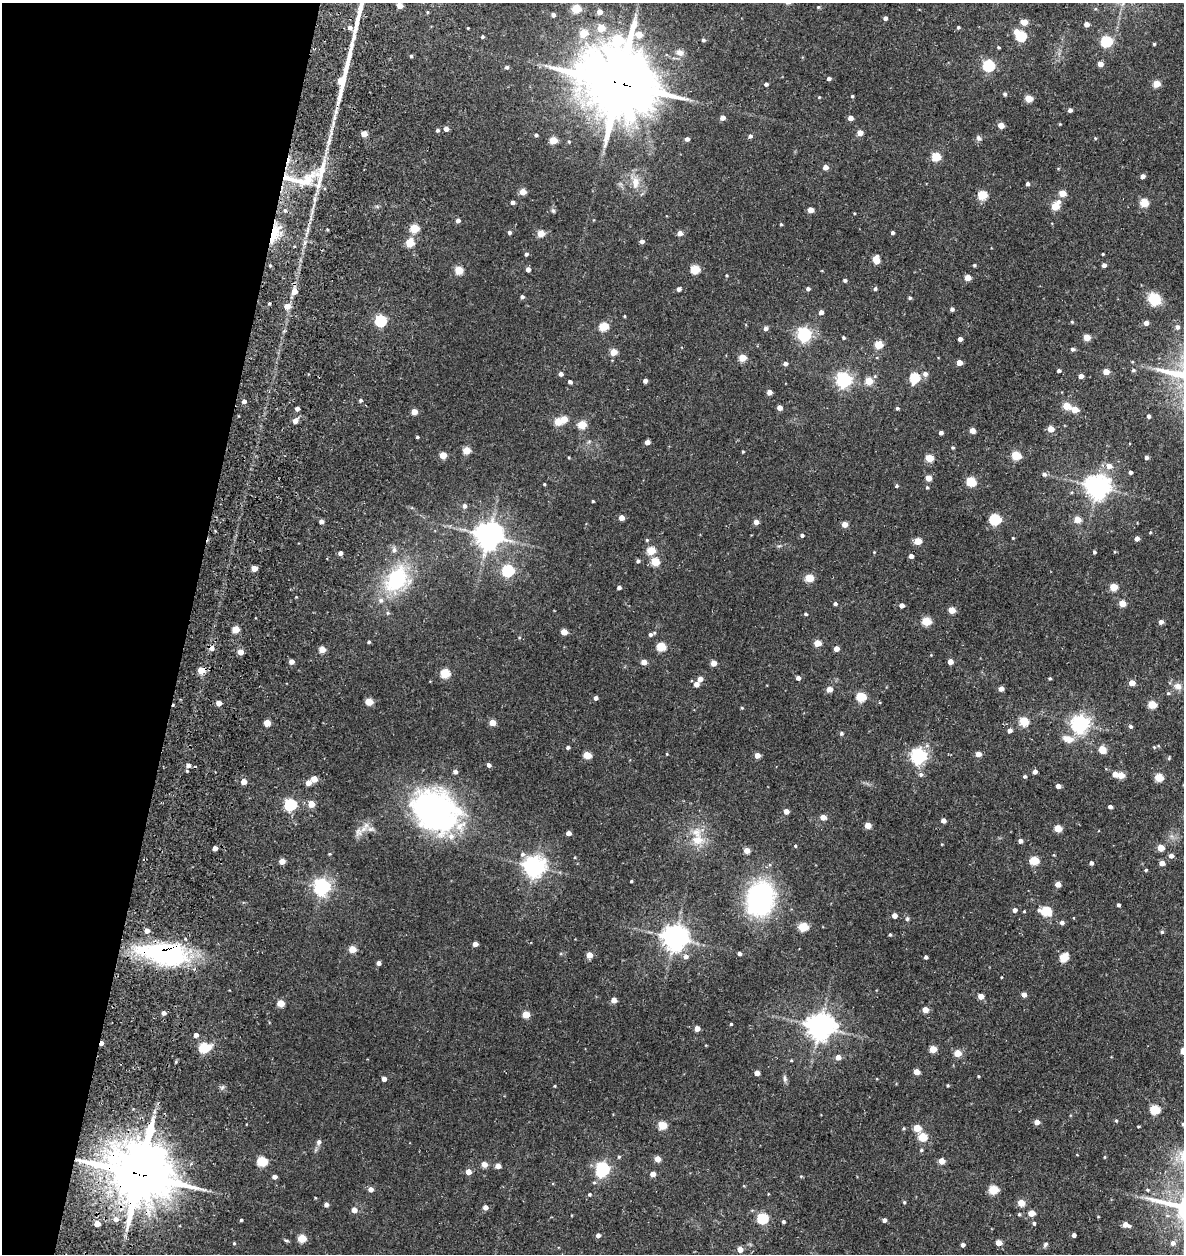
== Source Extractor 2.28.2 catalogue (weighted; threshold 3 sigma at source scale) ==
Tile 9 of 4 x 4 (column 1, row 3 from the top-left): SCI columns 219-1400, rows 1383-2634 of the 5387 x 5349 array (HDU 1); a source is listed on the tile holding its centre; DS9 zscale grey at full resolution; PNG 1186 x 1256 px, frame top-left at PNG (2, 3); no overlay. Shown black and unused: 16% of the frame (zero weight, under 3 of 5 exposures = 11% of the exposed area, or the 3 px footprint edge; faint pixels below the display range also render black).
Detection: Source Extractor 2.28.2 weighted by HDU 2 'WHT'; one run over the whole footprint, this tile lists its part. Background 0.122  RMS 0.0079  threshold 0.0357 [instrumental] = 3 sigma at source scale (4.5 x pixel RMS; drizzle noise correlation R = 1.50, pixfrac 1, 0.05/0.05 arcsec/px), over >= 5 px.
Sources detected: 394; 3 inside a brighter object's white glare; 2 cosmic-ray / hot-pixel residue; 1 long thin detection or spike segment (spike, bleed or trail) — not listed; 7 inside a brighter listed object's ellipse — not listed separately; the other 381 listed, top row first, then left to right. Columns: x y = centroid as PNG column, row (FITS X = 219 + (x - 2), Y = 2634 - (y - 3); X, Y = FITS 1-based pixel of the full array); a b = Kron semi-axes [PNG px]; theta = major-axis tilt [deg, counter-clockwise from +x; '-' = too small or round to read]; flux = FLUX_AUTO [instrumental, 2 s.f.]
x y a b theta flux
400 6 4 4 - 7.9
818 7 4 4 - 0.83
576 9 5 5 - 29
428 12 5 3 - 0.7
599 12 4 4 - 6.6
553 15 4 4 - 2.6
885 18 4 4 - 2.6
1024 22 5 4 - 12
1086 24 4 4 - 4.6
350 27 5 5 - 2.7
958 27 4 4 - 1.1
468 28 2 2 - 0.54
601 28 5 5 - 17
1016 32 6 5 - 4.4
583 33 5 5 - 20
1021 36 5 5 - 55
482 37 3 3 - 0.99
618 40 9 7 26 50
703 40 4 4 - 1.4
1106 41 5 5 - 74
1154 44 3 3 - 0.94
999 47 4 3 - 0.78
680 53 11 8 -26 3.8
411 56 4 4 - 1.1
1100 64 4 4 - 6
989 66 5 5 - 80
506 67 5 4 - 1.6
829 78 4 4 - 2.3
619 83 24 21 -25 6100
766 84 4 4 - 1.9
1157 84 5 4 - 16
1005 94 4 4 - 1.6
852 96 4 3 - 0.75
819 97 4 3 - 0.68
1029 98 5 4 - 19
1070 110 4 4 - 2.6
722 118 4 4 - 5
850 118 4 4 - 5
1060 124 3 3 - 0.57
1001 126 4 4 - 10
446 129 4 4 - 4.5
437 130 4 4 - 1.5
860 133 4 4 - 8.8
364 134 4 4 - 9.6
536 135 3 3 - 1.2
750 136 6 4 15 1.7
979 138 8 6 -46 2
1095 138 4 3 - 0.66
687 139 4 4 - 2.5
553 140 5 4 - 19
569 142 4 4 - 0.81
936 157 5 5 - 29
825 167 4 4 - 5.5
1142 176 4 4 - 3.7
304 181 40 16 11 29
635 182 15 10 -89 8.7
1027 184 4 4 - 1.9
523 192 4 4 - 11
1062 193 5 4 - 13
982 195 5 5 - 38
513 202 4 4 - 2.4
1059 202 6 5 - 2.4
1144 203 5 5 - 29
1055 206 5 5 - 21
285 210 4 4 - 1.1
810 210 4 4 - 7.2
553 211 7 5 -62 1.4
458 220 5 5 - 2.5
781 224 3 3 - 0.93
414 228 5 5 - 31
509 232 4 4 - 1.6
274 233 13 7 63 39
541 233 5 4 - 17
680 233 5 4 - 4.9
892 233 3 3 - 1.6
642 241 4 4 - 2.6
410 243 5 5 - 28
294 246 3 3 - 1
526 254 4 4 - 1.7
1103 254 3 2 - 0.69
876 260 6 5 - 16
270 265 4 3 - 0.83
974 265 3 3 - 0.95
1104 265 4 4 - 3
528 269 4 4 - 4
695 269 5 5 - 33
459 270 5 5 - 26
727 275 4 3 - 0.72
968 278 4 4 - 10
845 280 4 4 - 1.4
679 289 4 4 - 2.7
808 289 4 4 - 1.9
875 289 5 4 - 1.4
294 291 5 5 - 7.9
522 297 4 4 - 1.8
910 298 4 4 - 1.2
1154 299 14 13 - 15
269 303 4 3 - 0.91
287 306 5 5 - 7
952 309 5 4 - 1.6
821 312 4 4 - 4
624 316 3 3 - 0.72
381 321 5 5 - 78
1072 322 4 4 - 0.87
1146 323 4 4 - 4.4
604 327 5 5 - 30
1177 327 5 5 - 2.8
766 328 5 5 - 2.8
804 334 6 6 - 180
1087 337 4 4 - 14
843 338 4 4 - 1
960 339 4 4 - 3.5
879 345 5 5 - 27
1072 349 4 4 - 1.8
613 352 5 4 - 14
742 358 5 4 - 18
959 362 4 4 - 7.9
785 364 5 4 - 2.6
1133 370 5 4 - 1.1
1059 371 4 3 - 1.6
1106 372 4 4 - 10
561 374 4 4 - 2.7
925 374 6 5 - 3.1
1081 376 4 4 - 3.9
914 378 5 5 - 51
844 380 6 6 - 210
645 381 4 4 - 3
869 381 5 4 - 20
570 382 4 4 - 2.2
769 392 4 4 - 5
360 400 4 4 - 1.4
244 401 5 5 - 2.4
1066 406 5 4 - 19
779 408 4 4 - 5
897 408 4 4 - 1.2
297 409 4 3 - 3.3
1074 410 5 4 - 13
414 412 4 4 - 8.6
1149 416 4 4 - 1.6
564 419 5 5 - 11
295 421 5 4 - 4.8
558 422 5 4 - 19
582 425 5 5 - 26
1051 429 4 4 - 11
972 430 4 4 - 6.7
941 433 4 3 - 2.6
417 437 4 3 - 0.98
647 442 4 4 - 4.9
953 447 4 4 - 1
466 450 5 5 - 18
743 452 3 3 - 0.71
443 455 4 4 - 14
1016 455 5 5 - 36
1146 457 4 4 - 2.5
929 458 5 4 - 21
1109 466 7 7 - 4.9
1130 472 4 3 - 1.7
1044 474 6 5 - 2.1
928 478 4 4 - 9.2
971 481 5 5 - 38
544 484 3 3 - 0.65
896 486 4 4 - 0.93
1097 486 7 7 - 710
927 487 4 4 - 0.97
593 501 3 2 - 0.71
464 506 7 6 - 2.2
621 518 4 4 - 6.4
995 519 5 5 - 67
1077 519 5 4 - 14
321 521 4 4 - 3.8
756 522 4 4 - 5.2
845 524 4 4 - 6.9
1150 532 4 3 - 0.64
488 535 8 8 - 1000
802 535 4 4 - 1.6
1013 538 4 3 - 0.57
1137 538 4 4 - 3.9
647 540 4 4 - 0.85
918 541 5 4 - 15
394 550 7 6 - 2.4
651 550 5 5 - 27
874 552 3 3 - 0.52
1094 552 3 3 - 1.3
340 553 4 4 - 3
911 556 4 4 - 3.5
638 561 5 4 - 1.6
655 562 5 5 - 24
254 568 4 4 - 7.9
508 571 6 5 - 81
809 578 5 5 - 23
397 580 34 24 52 58
619 587 4 3 - 2.3
1113 587 5 4 - 19
1122 603 4 4 - 15
835 604 4 4 - 1.7
902 605 4 4 - 4.3
952 610 5 4 - 13
806 614 4 3 - 1.1
926 621 5 5 - 32
1161 622 4 4 - 3.2
236 629 4 4 - 18
564 632 4 4 - 11
650 634 6 5 - 1.8
369 642 4 3 - 1.1
817 643 5 4 - 14
661 646 5 5 - 31
836 648 4 4 - 5.6
322 649 4 4 - 11
240 652 4 4 - 7.8
291 662 4 4 - 4.4
644 662 4 4 - 6.9
950 662 4 4 - 6.7
713 663 4 4 - 8
201 670 5 5 - 15
445 673 5 5 - 39
798 678 4 4 - 3.1
1050 678 4 3 - 0.87
700 679 5 4 - 4.7
1132 683 4 4 - 9.4
696 684 5 5 - 5.1
1178 686 12 9 -24 5.1
829 689 4 4 - 7.2
1001 689 4 4 - 5.4
1168 693 5 4 - 1
861 697 5 5 - 42
596 698 4 4 - 2.6
369 702 5 4 - 18
219 703 4 4 - 5.7
1152 704 5 5 - 25
742 708 4 4 - 0.78
1024 721 5 5 - 32
267 723 5 4 - 12
492 723 4 4 - 11
1080 724 6 6 - 330
1131 726 5 4 - 1.5
1010 731 4 4 - 3.1
842 734 5 4 - 1.1
1068 739 16 9 -16 7.2
568 747 4 4 - 1.3
1154 747 5 3 - 0.8
1102 750 8 7 - 6.5
667 754 4 2 - 0.59
978 754 4 4 - 6.5
587 755 5 4 - 19
757 755 4 4 - 6.5
918 756 6 6 - 210
188 765 6 5 - 2.9
489 765 5 4 - 2.2
1035 772 4 4 - 3.8
921 774 6 5 - 1.9
1115 774 4 4 - 7.2
1121 775 5 4 - 13
1025 776 5 4 - 1.3
1159 777 5 5 - 24
314 779 5 4 - 11
244 782 4 4 - 7.2
308 783 4 4 - 6.7
1058 786 4 4 - 4.1
311 804 5 4 - 13
290 805 5 5 - 99
1110 807 4 4 - 2.3
435 810 57 44 -40 180
786 811 4 4 - 5.3
823 817 5 4 - 6.6
943 820 4 4 - 4.7
868 825 4 4 - 9.9
1058 828 5 4 - 17
363 829 12 7 47 6.1
569 833 4 4 - 4.3
697 840 18 12 -2 12
1020 841 4 4 - 3.1
795 846 4 4 - 0.83
215 848 4 4 - 4.2
1161 848 4 4 - 13
747 850 4 4 - 8.7
329 854 4 3 - 0.73
522 854 7 7 - 2.3
1171 856 5 5 - 3
1034 860 5 5 - 33
282 861 4 4 - 7.4
1091 863 4 4 - 2.3
1162 863 4 4 - 5.9
534 866 7 7 - 450
1146 870 4 3 - 0.98
631 881 3 2 - 0.83
1058 884 4 4 - 6.6
322 887 6 6 - 270
760 899 30 25 -47 100
1118 905 3 3 - 1.6
1015 910 4 4 - 3.3
1024 911 4 3 - 0.69
1046 911 6 5 - 47
894 916 4 4 - 5.5
907 919 6 4 -70 1.3
1062 922 5 5 - 2.6
803 927 5 5 - 32
147 931 5 5 - 4.4
1162 932 5 4 - 1
890 934 4 4 - 0.85
674 938 8 7 - 830
475 944 4 4 - 5.7
352 949 5 4 - 17
164 953 48 21 -11 120
739 953 4 3 - 2.2
589 955 4 4 - 9.4
686 956 6 6 - 3.1
926 957 4 3 - 1.6
1064 957 5 5 - 30
379 963 4 4 - 3
1024 994 4 4 - 5.1
981 996 4 4 - 7.2
614 1000 4 4 - 6.1
281 1003 5 4 - 16
925 1010 4 4 - 9.4
164 1013 4 4 - 2.6
526 1014 5 5 - 17
731 1024 3 3 - 0.74
820 1027 9 8 - 890
697 1028 4 4 - 5.3
196 1035 4 4 - 3.5
204 1047 6 5 - 52
933 1049 5 4 - 15
957 1053 5 4 - 16
838 1057 5 5 - 5.7
791 1060 4 3 - 0.62
916 1072 4 4 - 9.2
757 1073 4 4 - 6.2
978 1076 3 3 - 0.66
785 1078 10 5 -79 2.1
384 1079 4 4 - 3.9
948 1085 3 3 - 0.8
555 1086 3 3 - 0.69
1155 1110 5 5 - 44
1116 1121 4 4 - 0.85
1037 1122 4 4 - 5.8
1183 1124 4 3 - 1.2
662 1125 5 5 - 27
904 1128 5 3 - 0.74
917 1128 5 4 - 18
923 1137 5 5 - 27
319 1142 7 6 - 2.2
921 1150 4 4 - 0.98
1104 1157 4 3 - 0.71
657 1159 4 4 - 7.8
262 1161 5 5 - 47
941 1161 5 4 - 9.9
484 1164 7 6 - 3.8
498 1166 4 4 - 6.1
602 1169 7 6 - 160
468 1172 4 4 - 6.8
140 1174 18 14 -11 4900
653 1174 4 4 - 5.4
274 1177 4 4 - 3.3
371 1189 5 4 - 4.3
993 1190 5 5 - 34
1147 1190 5 4 - 1.1
589 1194 5 5 - 0.96
904 1202 4 4 - 0.96
1021 1203 5 4 - 15
326 1204 4 4 - 3.3
485 1207 5 4 - 3.8
354 1210 5 5 - 5.8
1031 1213 5 4 - 9.9
1019 1214 4 4 - 0.86
763 1218 5 5 - 62
116 1219 6 6 - 3.8
241 1220 3 3 - 0.95
884 1220 4 4 - 2.3
783 1222 4 4 - 1.2
1034 1223 5 4 - 1.1
97 1224 4 4 - 8.5
1126 1225 7 4 -19 6
598 1235 4 4 - 3.3
1074 1235 4 4 - 2.8
302 1238 5 5 - 23
234 1243 4 4 - 0.77
999 1243 5 4 - 7.5
1173 1243 6 6 - 3.4
1045 1244 7 5 45 1.5
963 1245 4 4 - 2.2
740 1249 5 4 - 7.4
Overlapping masked pixels (flux is a lower limit): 5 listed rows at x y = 619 83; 274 233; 201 670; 164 953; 140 1174
Isophote crosses this tile's border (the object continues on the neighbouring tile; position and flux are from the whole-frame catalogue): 1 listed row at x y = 1183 1124